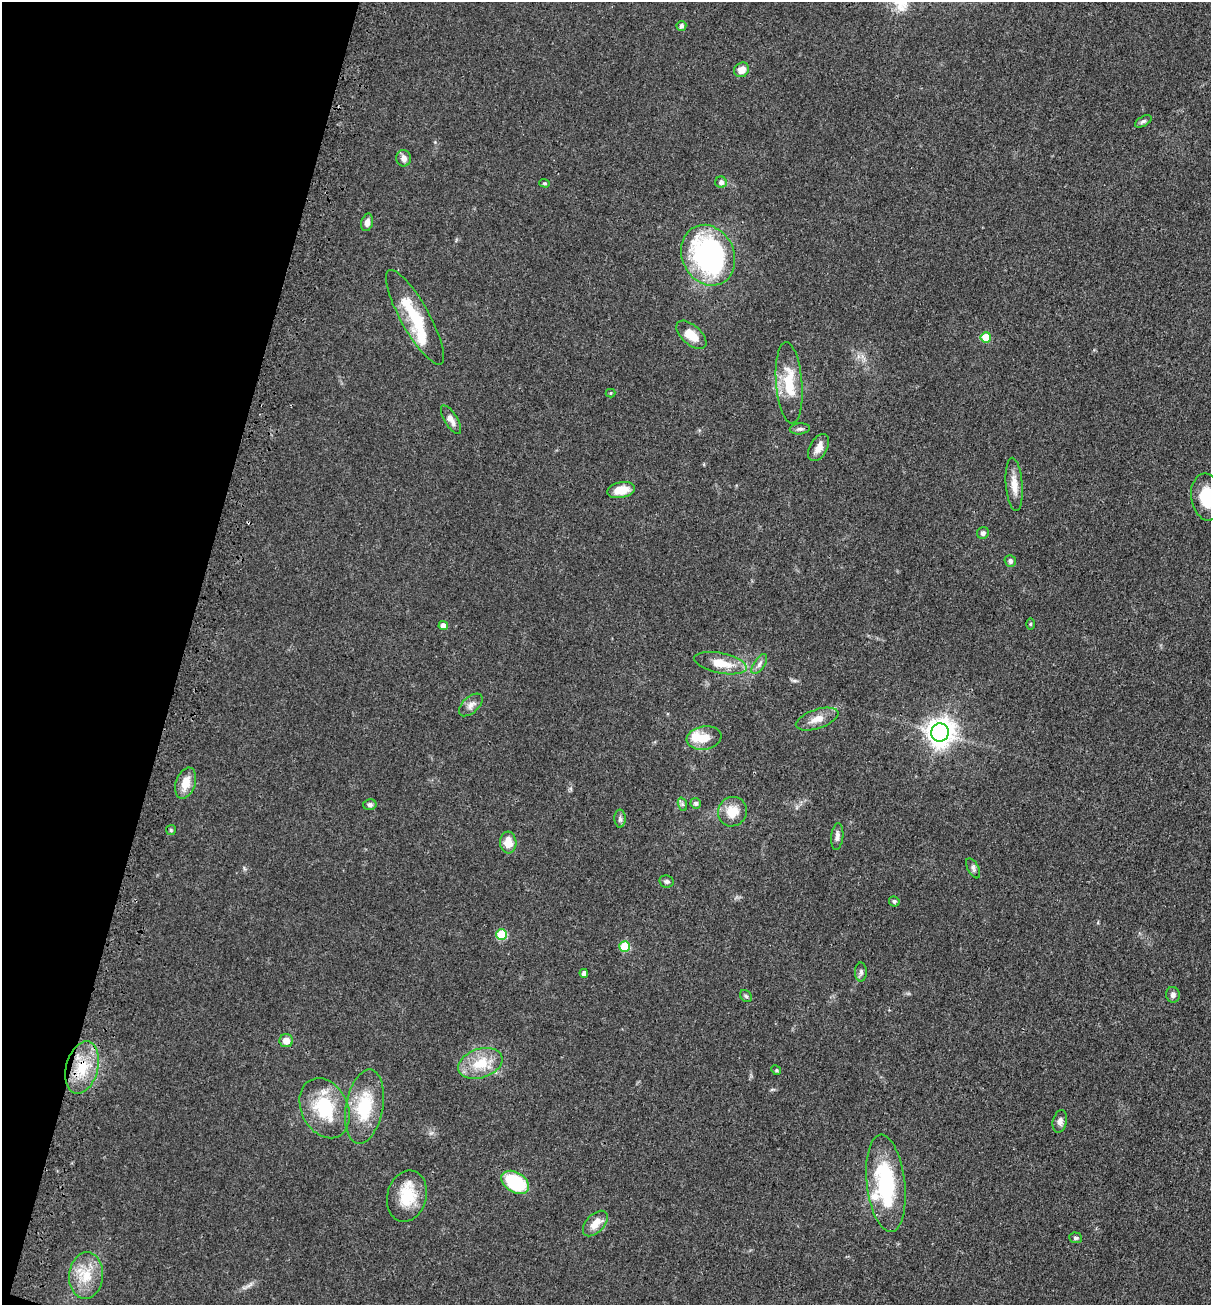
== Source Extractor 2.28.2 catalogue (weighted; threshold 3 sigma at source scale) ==
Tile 9 of 4 x 4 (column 1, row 3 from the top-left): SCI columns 206-1414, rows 1374-2676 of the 5369 x 5354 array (HDU 1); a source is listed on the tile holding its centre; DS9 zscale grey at full resolution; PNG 1213 x 1307 px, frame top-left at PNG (2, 2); each listed source drawn as its Kron ellipse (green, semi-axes under 4 px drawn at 4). Shown black and unused: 15% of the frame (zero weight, under 3 of 4 exposures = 6% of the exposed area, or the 3 px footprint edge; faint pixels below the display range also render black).
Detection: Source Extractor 2.28.2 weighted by HDU 2 'WHT'; one run over the whole footprint, this tile lists its part. Background 0.0449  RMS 0.005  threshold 0.0225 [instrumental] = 3 sigma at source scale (4.5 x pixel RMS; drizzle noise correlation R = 1.50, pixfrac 1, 0.05/0.05 arcsec/px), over >= 5 px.
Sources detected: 65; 1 inside a brighter object's white glare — neither listed nor drawn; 4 inside a brighter listed object's ellipse — not listed separately; the other 60 listed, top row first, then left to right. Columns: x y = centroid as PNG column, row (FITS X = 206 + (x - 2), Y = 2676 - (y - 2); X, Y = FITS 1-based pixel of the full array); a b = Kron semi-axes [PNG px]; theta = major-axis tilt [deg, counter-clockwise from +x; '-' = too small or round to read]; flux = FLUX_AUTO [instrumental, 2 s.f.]
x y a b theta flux
681 26 5 5 - 1.8
742 70 8 7 - 4.4
1143 121 9 5 29 1.1
404 158 8 7 - 2.9
721 182 6 5 - 2.1
545 183 5 4 - 0.66
367 222 9 5 75 2.4
708 255 31 26 -64 110
415 317 53 14 -61 24
691 335 18 9 -42 8.5
986 337 5 5 - 11
789 383 41 13 -85 17
611 393 5 4 - 0.52
451 420 16 6 -58 3.6
800 429 10 5 6 1.4
819 448 15 8 61 4
1014 484 27 8 -85 6.1
621 490 14 8 11 8.1
1207 497 24 15 -82 15
983 533 6 5 - 1.3
1010 561 6 5 - 1.5
1030 624 6 4 89 0.57
443 626 4 4 - 3.9
721 663 26 10 -12 10
759 664 11 5 56 1.8
471 705 14 8 43 2.9
817 719 22 9 18 5.3
940 732 9 8 - 540
704 738 17 11 10 7.7
186 783 16 9 71 7.4
696 803 5 5 - 1.4
682 804 7 4 -71 0.91
370 805 7 5 13 1.2
732 812 15 14 - 8.1
620 819 9 5 -89 1.2
171 830 5 5 - 0.59
837 836 13 6 83 2.2
508 843 11 8 -86 6.5
973 868 11 5 -63 1.4
666 881 7 6 - 1.3
894 901 5 5 - 0.91
501 935 5 5 - 25
625 946 5 5 - 17
861 972 9 6 90 1.3
584 973 4 4 - 2
1173 995 8 7 - 1.8
746 996 7 5 -45 0.89
286 1041 7 6 - 4.3
480 1063 23 14 19 14
82 1068 27 16 75 17
776 1070 5 4 - 0.59
364 1107 37 18 80 25
325 1108 31 23 -64 27
1060 1121 11 7 78 2.2
515 1182 15 10 -33 30
886 1183 49 19 -83 47
407 1196 26 19 76 16
595 1223 15 9 47 6
1076 1238 6 5 - 1.1
86 1276 23 17 84 13
Overlapping masked pixels (flux is a lower limit): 1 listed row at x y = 82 1068
Isophote crosses this tile's border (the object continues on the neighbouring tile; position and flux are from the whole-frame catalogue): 1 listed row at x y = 1207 497